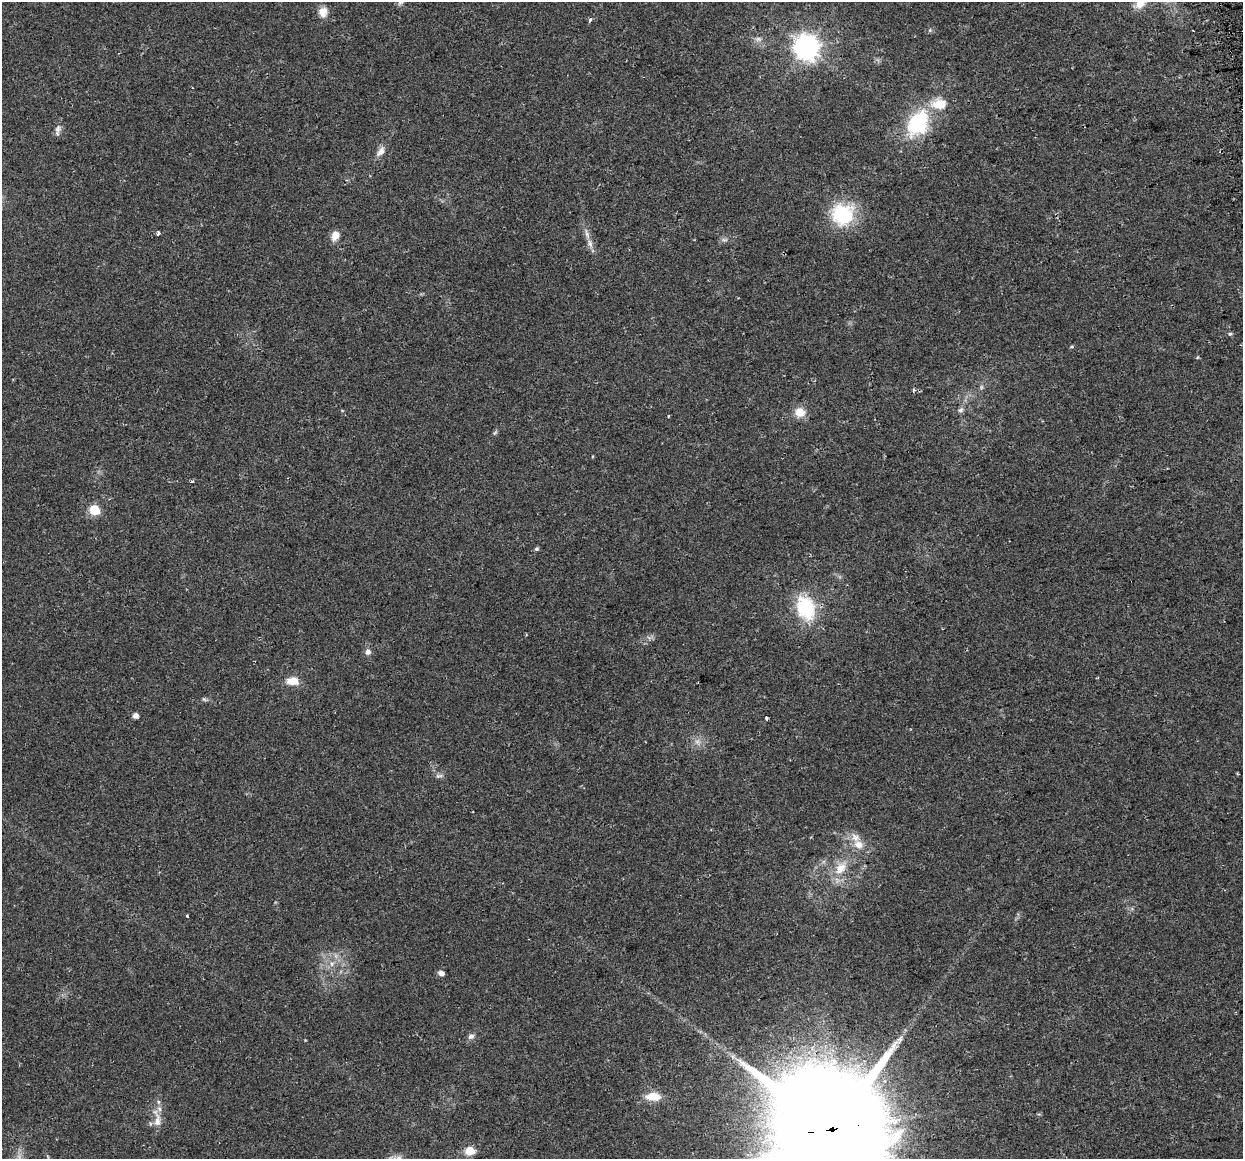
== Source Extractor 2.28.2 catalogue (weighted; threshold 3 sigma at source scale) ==
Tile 10 of 4 x 4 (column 2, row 3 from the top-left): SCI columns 1273-2513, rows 1246-2402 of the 5027 x 4754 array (HDU 1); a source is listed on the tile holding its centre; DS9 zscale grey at full resolution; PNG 1245 x 1161 px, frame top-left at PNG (2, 2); no overlay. Shown black and unused: <1% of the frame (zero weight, under 2 of 3 exposures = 2% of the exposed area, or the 3 px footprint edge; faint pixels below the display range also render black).
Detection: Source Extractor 2.28.2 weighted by HDU 2 'WHT'; one run over the whole footprint, this tile lists its part. Background 0.108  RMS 0.011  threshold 0.0482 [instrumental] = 3 sigma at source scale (4.5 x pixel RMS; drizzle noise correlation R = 1.50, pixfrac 1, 0.0396/0.0396 arcsec/px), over >= 5 px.
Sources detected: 46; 1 cosmic-ray / hot-pixel residue — not listed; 2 inside a brighter listed object's ellipse — not listed separately; the other 43 listed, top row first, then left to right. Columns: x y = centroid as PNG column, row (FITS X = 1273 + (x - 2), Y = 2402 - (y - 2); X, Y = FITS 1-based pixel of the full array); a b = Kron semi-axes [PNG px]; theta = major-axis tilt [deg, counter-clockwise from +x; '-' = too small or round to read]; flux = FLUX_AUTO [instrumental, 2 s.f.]
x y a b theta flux
1140 4 16 10 39 12
323 12 14 12 89 9.4
930 30 6 4 47 1.6
758 39 11 6 -7 4.5
806 47 9 8 - 990
939 104 22 15 -1 24
918 123 29 20 59 85
58 129 10 8 77 5
381 151 14 8 50 7.1
842 214 25 24 - 70
158 233 3 3 - 10
587 234 16 5 -76 6.3
335 236 11 8 70 10
724 240 11 4 4 2.9
1230 334 6 5 - 2
981 387 7 4 89 2
914 390 5 5 - 1.9
342 410 5 3 - 0.83
961 410 8 7 - 3.1
800 412 11 10 - 15
668 416 3 3 - 1.5
495 433 7 4 44 1.7
94 510 6 5 - 61
536 549 5 5 - 2.2
805 608 27 19 -71 67
368 652 7 7 - 4.6
293 681 12 8 -2 17
204 699 8 5 -30 1.9
135 715 5 5 - 6.5
766 718 4 3 - 2.1
698 742 10 8 -58 6.3
439 776 11 5 10 3
858 844 16 12 -35 14
841 868 24 14 52 23
187 916 3 3 - 3.2
336 956 7 4 -71 2.7
332 964 9 7 -75 5.6
441 973 6 5 - 5.8
471 1036 8 7 - 4.1
653 1096 15 9 -1 20
157 1121 23 10 88 13
833 1129 40 31 5 37000
470 1151 6 5 - 40
Overlapping masked pixels (flux is a lower limit): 1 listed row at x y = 833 1129
Isophote crosses this tile's border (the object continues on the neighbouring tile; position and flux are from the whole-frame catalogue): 2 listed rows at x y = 1140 4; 833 1129
Unlisted compact peaks at least as high as the median listed source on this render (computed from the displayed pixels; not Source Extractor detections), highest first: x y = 192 481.